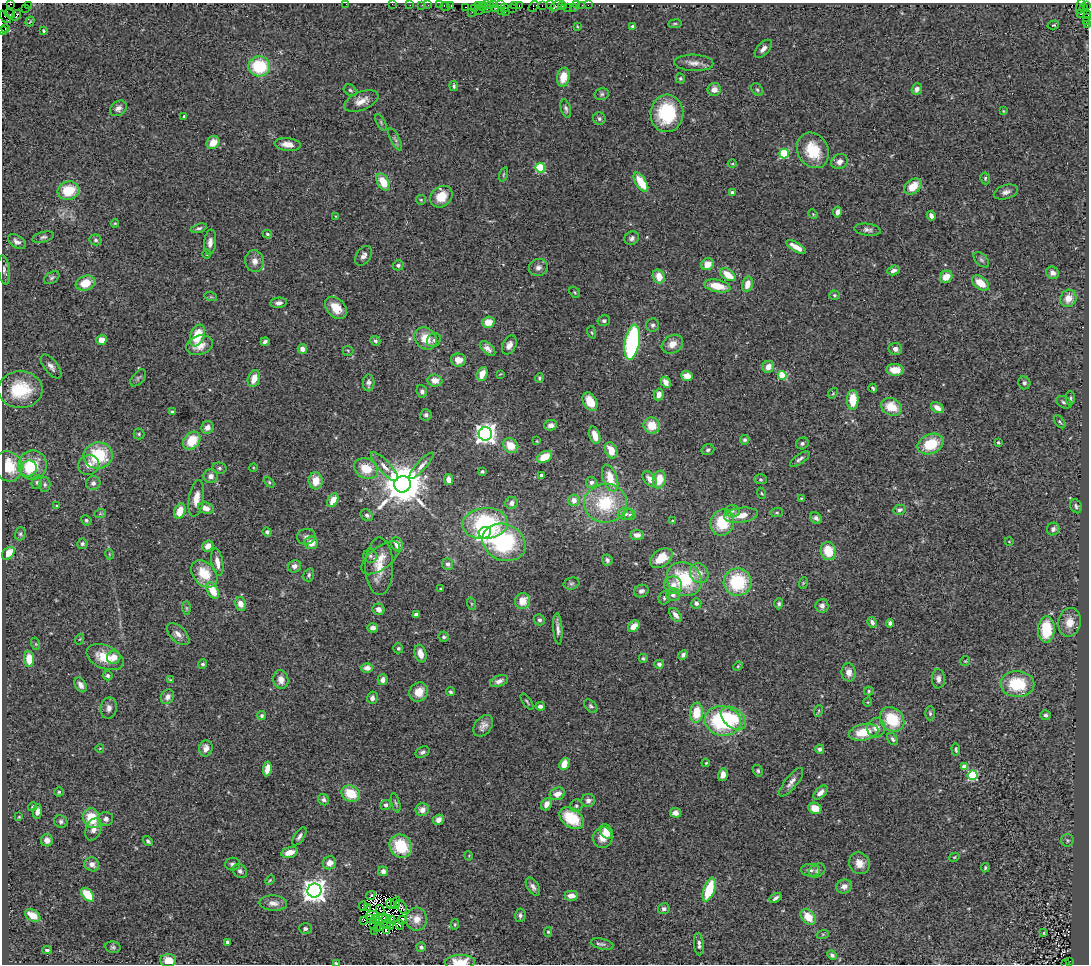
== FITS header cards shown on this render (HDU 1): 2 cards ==
NAXIS1  =                 1087
NAXIS2  =                  962

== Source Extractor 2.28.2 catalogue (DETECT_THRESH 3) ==
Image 1087 x 962 px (HDU 1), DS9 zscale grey, 1 PNG px = 1 image px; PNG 1091 x 966 px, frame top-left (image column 1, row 962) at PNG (2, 3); each listed source drawn as its Kron ellipse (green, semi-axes under 4 px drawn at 4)
Background 0.838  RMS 0.068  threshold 0.205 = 3 sigma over >= 5 px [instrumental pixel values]
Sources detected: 464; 9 with non-positive FLUX_AUTO (blend fragments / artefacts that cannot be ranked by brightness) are neither listed nor drawn; the other 455 listed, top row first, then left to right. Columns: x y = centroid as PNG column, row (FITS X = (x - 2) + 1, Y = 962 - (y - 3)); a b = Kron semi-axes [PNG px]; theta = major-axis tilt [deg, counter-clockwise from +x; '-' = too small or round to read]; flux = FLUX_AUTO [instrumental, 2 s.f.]
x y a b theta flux
10 4 4 3 - 66
346 4 2 2 - 45
392 4 2 2 - 8.5
28 5 2 2 - 3.6
410 5 2 2 - 9.5
422 5 2 2 - 11
428 5 3 2 - 4.9
439 5 2 2 - 14
486 5 3 2 - 7
490 5 3 2 - 69
494 5 2 2 - 7.5
500 5 3 2 - 47
515 5 3 2 - 41
519 5 3 2 - 5.9
542 5 3 2 - 35
550 5 2 2 - 18
562 5 4 3 - 32
577 5 2 2 - 2.6
582 5 2 2 - 3.1
588 5 2 2 - 14
451 6 3 2 - 4.8
478 6 3 2 - 17
483 6 4 2 - 33
534 6 6 4 57 20
556 6 7 3 35 21
1080 6 8 3 77 26
1087 6 3 2 - 26
445 7 5 2 - 32
466 7 2 2 - 3.8
568 7 3 2 - 7.3
573 7 3 2 - 6.2
1083 7 3 2 - 1.8
25 8 2 2 - 4.9
496 8 2 2 - 15
505 8 2 2 - 4.9
512 8 3 2 - 24
474 9 2 2 - 6.3
487 9 3 2 - 21
480 10 2 2 - 16
502 11 3 2 - 17
472 12 2 2 - 6.4
505 12 3 2 - 26
10 14 5 3 - 590
1081 14 3 3 - 280
16 15 6 3 57 160
1088 15 3 2 - 30
5 17 7 2 -48 4.1
1086 18 2 2 - 9.2
1087 21 2 2 - 4.7
30 22 5 2 - 3.5
675 24 7 3 8 6.3
1053 25 6 4 15 6.5
1087 25 2 2 - 3.6
577 26 4 3 - 3.6
633 26 4 3 - 12
5 28 3 2 - 11
3 31 3 2 - 12
44 31 4 3 - 7.5
763 49 11 6 47 22
694 63 19 8 -2 35
259 66 11 10 - 230
563 77 9 6 79 71
680 78 5 4 - 6.4
454 86 5 4 - 9.5
714 89 6 6 - 30
917 89 6 5 - 20
350 90 7 5 -29 8.1
757 90 7 5 -50 9.1
602 94 7 5 15 10
361 101 18 9 22 45
118 108 9 7 38 21
566 109 9 5 -74 12
1003 111 4 3 - 3.9
667 113 19 16 85 270
184 116 3 3 - 5.2
599 119 6 6 - 11
381 122 9 4 -64 7.6
395 139 12 4 -63 14
213 143 7 6 - 56
288 144 13 6 -6 34
813 150 18 15 -60 150
784 154 5 4 - 280
839 162 8 7 - 23
732 164 4 3 - 3.9
540 168 5 4 - 300
503 174 7 3 71 6.1
985 178 6 4 -80 8.2
383 182 9 6 -60 87
641 182 11 5 -57 110
913 186 10 7 37 79
69 191 11 9 17 130
1006 192 12 7 17 22
732 193 4 3 - 21
441 197 12 10 41 88
421 200 5 4 - 5.5
837 212 5 4 - 19
813 214 5 4 - 5.1
335 216 3 2 - 2.6
931 216 5 4 - 19
115 223 4 4 - 4.4
199 228 8 4 16 10
867 230 13 6 -8 18
267 234 5 4 - 6.6
43 237 11 5 15 12
632 238 7 6 - 14
96 240 6 5 - 9.4
17 242 10 6 -35 20
210 242 12 6 83 26
796 247 11 4 -30 46
207 254 5 3 - 4.3
364 256 11 7 58 21
981 260 9 5 -44 12
255 261 11 9 -76 32
707 264 6 6 - 54
398 265 5 5 - 11
538 267 9 8 - 23
4 270 15 5 -82 18
893 270 6 4 19 20
1052 273 7 6 - 22
728 275 9 5 -34 79
659 277 7 6 - 62
946 277 7 5 45 62
52 278 8 5 31 10
85 283 10 7 18 90
981 283 10 6 -37 77
747 284 8 5 74 50
717 286 13 6 -11 97
575 292 6 4 -55 6.5
834 295 5 4 - 7.3
211 297 6 4 -18 6.2
1068 298 9 8 - 52
279 303 8 5 6 19
336 308 13 9 -47 67
604 321 6 5 - 13
488 322 6 5 - 61
653 325 7 6 - 12
592 332 6 4 -71 6.6
197 335 11 7 69 130
426 338 12 10 -46 84
101 340 5 5 - 45
434 340 7 6 - 14
375 341 5 4 - 11
265 342 4 3 - 11
632 342 18 7 80 700
672 344 11 8 30 45
199 345 13 9 17 60
509 345 10 6 63 25
488 348 9 5 -42 21
302 349 5 4 - 23
895 349 7 6 - 18
348 351 5 5 - 5.9
458 360 7 6 - 36
51 366 14 6 -52 23
768 367 6 5 - 41
895 370 8 6 -5 63
482 374 7 5 68 48
500 374 3 2 - 3.2
782 375 4 4 - 230
687 376 6 5 - 44
138 378 10 5 49 11
539 378 4 4 - 6.9
254 379 9 6 71 54
435 380 7 6 - 39
666 382 6 4 -60 39
369 383 8 5 87 15
1024 383 6 6 - 12
873 388 4 3 - 7.1
20 390 22 18 0 220
422 391 6 5 - 12
833 393 6 4 49 6.3
659 395 6 5 - 31
1070 398 7 4 90 9.4
853 400 10 5 89 98
590 402 10 6 -61 77
1064 402 8 5 -28 12
891 407 11 8 -25 98
937 408 7 5 -32 40
172 412 4 3 - 6.6
426 415 6 5 - 12
1060 422 7 4 -52 7.7
551 425 6 5 - 25
652 425 8 8 - 79
207 427 6 6 - 28
139 434 5 5 - 7.2
485 434 6 6 - 3200
595 435 9 5 -72 51
745 440 5 4 - 7.4
192 441 10 7 48 120
537 441 4 2 - 3.6
802 443 6 5 - 12
998 443 3 3 - 5.9
930 444 13 9 24 150
511 446 8 7 - 73
611 450 8 6 -66 70
708 450 6 5 - 12
98 455 14 13 - 250
544 457 8 5 30 82
800 459 11 4 34 14
33 465 14 14 - 180
89 465 11 9 25 40
8 466 15 13 -64 160
421 466 17 5 48 24
253 467 4 3 - 3.9
385 467 19 6 -48 31
28 468 8 8 - 61
219 468 7 5 -13 9.2
366 469 12 10 -26 97
482 471 3 3 - 7.9
211 476 7 7 - 23
541 476 4 3 - 14
610 478 14 7 -71 98
649 479 9 5 -53 33
760 479 6 5 - 7.6
449 480 5 4 - 29
659 480 9 6 76 81
316 481 8 7 - 64
37 482 7 5 77 9.1
269 482 6 4 -46 6.7
591 482 5 5 - 17
93 483 7 7 - 16
45 484 7 5 -89 10
403 484 8 8 - 18000
762 493 6 3 -68 5.2
196 498 18 7 81 54
801 498 3 3 - 3.8
333 500 7 5 63 59
574 500 6 5 - 35
512 503 6 6 - 24
605 503 21 19 7 250
57 506 4 3 - 4.7
1076 506 7 5 -64 10
206 508 8 5 -20 37
899 510 6 5 - 12
180 511 8 5 71 66
732 511 7 6 - 14
777 513 6 4 6 6.2
100 514 6 4 19 5.8
626 514 8 6 2 15
367 515 7 5 -38 16
630 515 5 5 - 7.8
741 515 17 7 8 61
816 518 6 5 - 15
86 520 5 5 - 9.2
673 521 3 3 - 5.3
722 523 13 11 71 160
485 524 23 15 6 420
1053 529 6 6 - 14
267 532 4 4 - 12
485 533 6 5 - 1500
20 534 7 5 76 8.6
637 535 7 5 -3 27
306 537 9 8 - 17
1009 541 4 3 - 3
504 542 22 18 -25 510
311 543 6 6 - 54
82 544 5 5 - 10
397 544 7 5 -64 40
208 546 6 5 - 37
828 551 9 7 -77 110
8 553 7 5 45 79
109 554 5 3 - 4.3
370 556 7 6 - 13
381 558 23 11 38 55
661 558 12 8 36 86
607 560 5 5 - 13
217 562 14 5 -80 35
448 564 6 5 - 16
294 566 7 6 - 21
379 566 29 14 -90 96
699 573 10 9 - 39
204 574 15 11 -48 120
309 575 6 5 - 9.6
684 579 18 16 -37 260
738 582 14 13 - 270
803 583 6 3 72 4.6
571 584 8 6 16 9.4
673 585 9 8 - 39
440 589 3 2 - 4.3
213 590 9 5 -59 93
641 591 7 6 - 18
673 595 7 6 - 17
664 598 7 5 68 9.3
523 601 8 7 - 60
696 603 5 5 - 16
241 604 7 5 -78 52
472 604 6 4 -71 5.9
779 604 5 4 - 8.9
822 606 7 6 - 19
186 608 7 4 -89 7.4
379 609 6 5 - 21
416 614 4 3 - 12
676 615 8 5 -52 27
539 620 6 5 - 12
872 622 5 4 - 16
1069 622 14 11 78 64
890 623 4 3 - 16
634 626 6 5 - 45
373 628 5 4 - 22
558 629 16 4 -86 22
1046 629 13 8 87 190
178 634 14 7 -44 31
444 637 5 5 - 11
80 639 5 3 - 4.1
36 644 6 4 -71 6.3
398 648 5 5 - 8.7
420 654 9 5 -74 43
683 655 5 4 - 13
105 657 19 11 -23 100
114 657 7 6 - 47
643 658 4 4 - 6.6
29 659 8 5 -85 78
965 661 5 5 - 5.5
203 664 4 4 - 9.4
659 664 4 4 - 14
738 666 5 3 - 4.3
367 668 6 4 1 32
849 672 9 7 -85 33
108 676 5 4 - 10
938 679 9 6 -87 21
170 680 4 3 - 4.7
281 680 9 7 -78 38
383 680 5 5 - 25
499 681 9 5 21 24
1017 684 17 13 -2 220
81 685 8 5 -58 18
869 691 5 4 - 7.9
419 692 10 9 - 62
451 692 4 4 - 7.4
168 697 7 6 - 24
372 698 6 5 - 18
527 702 9 3 -54 6.6
868 702 4 3 - 3.7
540 706 5 3 - 17
591 706 8 5 -49 9.3
109 708 10 8 77 24
818 711 6 3 71 5
697 713 10 6 85 120
930 713 7 4 -89 8.4
1045 715 5 5 - 11
262 716 4 4 - 9.8
733 718 14 9 -38 110
892 719 13 11 -46 190
723 721 18 15 -10 460
483 726 12 8 53 28
876 728 10 9 - 35
864 732 15 8 13 120
892 739 6 4 -56 9.6
100 748 4 3 - 3.2
206 748 8 6 78 32
820 749 4 4 - 14
956 749 6 3 -85 8.6
423 752 7 5 28 12
706 763 4 3 - 4.8
564 764 6 5 - 66
965 766 4 4 - 54
267 769 7 4 81 69
758 771 6 4 -61 7.3
723 775 6 5 - 31
972 775 5 5 - 400
791 782 17 6 52 28
59 792 4 4 - 6.7
820 793 9 5 43 27
351 794 9 7 -28 120
557 794 8 6 20 43
324 800 6 5 - 15
588 800 7 6 - 22
396 803 10 3 -75 7.7
546 804 6 5 - 40
386 805 5 5 - 15
576 806 6 6 - 10
32 807 4 4 - 7.1
815 808 7 5 -24 60
422 810 6 6 - 34
37 811 7 4 83 21
675 813 5 5 - 28
19 817 4 3 - 4
92 818 10 8 -71 130
572 818 13 9 -36 170
106 819 7 7 - 18
438 820 5 5 - 26
61 821 7 6 - 13
93 829 12 7 68 29
606 832 8 6 -55 51
299 836 10 5 57 14
603 837 10 9 - 55
47 840 6 6 - 24
1067 840 6 6 - 8
148 841 5 4 - 9
401 846 12 10 -49 180
290 852 8 5 15 50
469 856 5 3 - 3.6
954 857 5 4 - 5
329 863 7 6 - 34
859 863 11 10 - 46
92 864 7 7 - 29
232 864 7 6 - 14
985 868 4 4 - 8.1
811 870 9 6 -3 18
240 871 8 6 -44 14
383 871 5 5 - 18
817 871 9 6 30 13
270 880 6 3 45 5
844 886 8 7 - 27
533 887 10 5 -59 18
709 890 12 5 71 170
314 891 7 7 - 4300
88 895 8 5 -47 110
371 895 5 2 - 4.2
571 896 6 5 - 36
775 898 6 4 35 13
273 903 14 7 -4 32
395 903 6 4 67 0.69
390 904 5 2 - 6.2
363 906 5 4 - 4.2
402 907 7 2 -57 3.5
368 908 4 2 - 2.7
664 909 6 5 - 14
380 910 5 2 - 1.1
33 915 8 5 -31 67
372 915 6 3 10 5.6
520 915 7 5 87 13
808 917 9 6 -49 86
371 919 3 2 - 7.5
375 919 5 2 - 6.9
381 919 7 3 45 3.3
386 919 5 2 - 4.5
392 919 2 2 - 6.3
417 919 11 10 - 47
363 920 3 2 - 4.3
402 920 4 3 - 3.6
455 924 5 3 - 4.2
374 925 2 2 - 3.2
386 925 5 3 - 4.2
400 925 5 2 - 0.91
380 926 5 2 - 1.5
390 927 3 2 - 4.3
305 929 6 5 - 12
377 929 4 2 - 0.76
386 930 2 2 - 4.5
375 931 3 2 - 3.1
548 932 5 4 - 5.1
1044 933 3 2 - 3.8
823 934 6 4 18 5.8
228 942 4 3 - 14
602 944 11 5 -12 15
699 944 11 5 -84 18
113 947 8 5 -11 9.5
421 947 5 4 - 11
47 950 5 3 - 11
832 955 5 4 - 10
168 961 8 6 -6 65
1070 961 3 2 - 52
460 962 15 7 1 91
336 963 4 2 - 5.2
1066 963 3 2 - 46
At the frame edge (FLAGS 8, measured only in part): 12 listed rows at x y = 10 4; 346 4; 392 4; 1087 6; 1088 15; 1087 21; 1087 25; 3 31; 168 961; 460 962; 336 963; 1066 963
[9 non-positive-flux detections neither listed nor drawn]